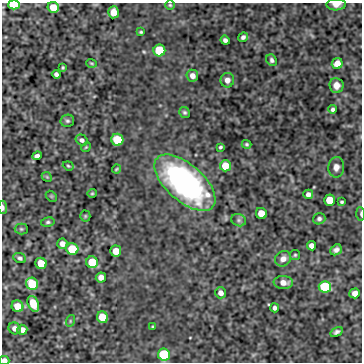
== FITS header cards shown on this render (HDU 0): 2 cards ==
NAXIS1  =                  360
NAXIS2  =                  360

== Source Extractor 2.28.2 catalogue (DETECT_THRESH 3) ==
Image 360 x 360 px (HDU 0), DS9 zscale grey, 1 PNG px = 1 image px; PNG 364 x 364 px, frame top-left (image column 1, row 360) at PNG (2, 3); each listed source drawn as its Kron ellipse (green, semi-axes under 4 px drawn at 4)
Background -0.541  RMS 0.54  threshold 1.61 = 3 sigma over >= 5 px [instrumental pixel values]
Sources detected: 72; all 72 listed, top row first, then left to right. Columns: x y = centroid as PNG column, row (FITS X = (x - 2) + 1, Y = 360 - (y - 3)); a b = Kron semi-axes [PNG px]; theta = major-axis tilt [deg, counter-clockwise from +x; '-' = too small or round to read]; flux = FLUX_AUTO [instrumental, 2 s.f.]
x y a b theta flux
14 5 6 4 -1 2300
170 5 5 5 - 49
336 5 10 6 1 210
53 7 6 5 - 600
113 12 6 5 - 430
141 32 3 3 - 43
243 37 5 4 - 100
225 40 4 4 - 110
159 50 6 6 - 1800
272 60 6 5 - 89
92 63 5 3 - 40
337 63 5 5 - 370
63 68 3 3 - 43
56 74 4 4 - 97
192 76 6 5 - 210
227 80 7 7 - 210
336 85 7 7 - 220
333 109 4 4 - 83
184 112 6 5 - 68
67 121 7 6 - 73
82 140 6 5 - 100
117 140 6 6 - 1300
247 144 5 4 - 50
86 147 5 4 - 37
220 147 4 3 - 52
37 156 5 4 - 130
68 166 5 4 - 48
225 166 5 5 - 690
336 167 10 8 87 190
116 169 4 3 - 44
47 177 5 4 - 39
185 183 37 18 -41 8200
92 193 5 4 - 40
308 194 5 4 - 140
51 196 6 4 -45 42
329 200 5 5 - 890
342 202 3 3 - 48
3 207 6 3 -87 130
261 213 6 5 - 590
361 214 7 3 -86 49
85 216 5 5 - 45
319 219 6 5 - 92
239 220 7 6 - 85
48 222 7 4 10 67
21 229 6 5 - 56
62 244 5 5 - 170
311 246 5 4 - 190
72 249 6 5 - 1500
336 250 6 5 - 130
116 251 5 5 - 460
295 255 5 5 - 50
20 258 6 5 - 78
283 259 8 7 - 240
92 262 6 5 - 1300
41 263 6 5 - 810
101 277 5 5 - 220
283 282 10 6 -4 270
32 284 6 6 - 1500
325 287 6 6 - 2700
221 293 5 5 - 180
355 293 5 5 - 210
33 304 8 5 -67 760
17 306 6 5 - 500
274 308 4 3 - 100
102 317 6 5 - 860
70 321 6 3 73 40
153 327 4 3 - 37
15 328 6 5 - 160
22 330 5 5 - 220
337 332 7 4 31 95
164 354 6 6 - 2400
4 360 5 4 - 160
At the frame edge (FLAGS 8, measured only in part): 5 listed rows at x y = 14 5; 336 5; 3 207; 361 214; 4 360